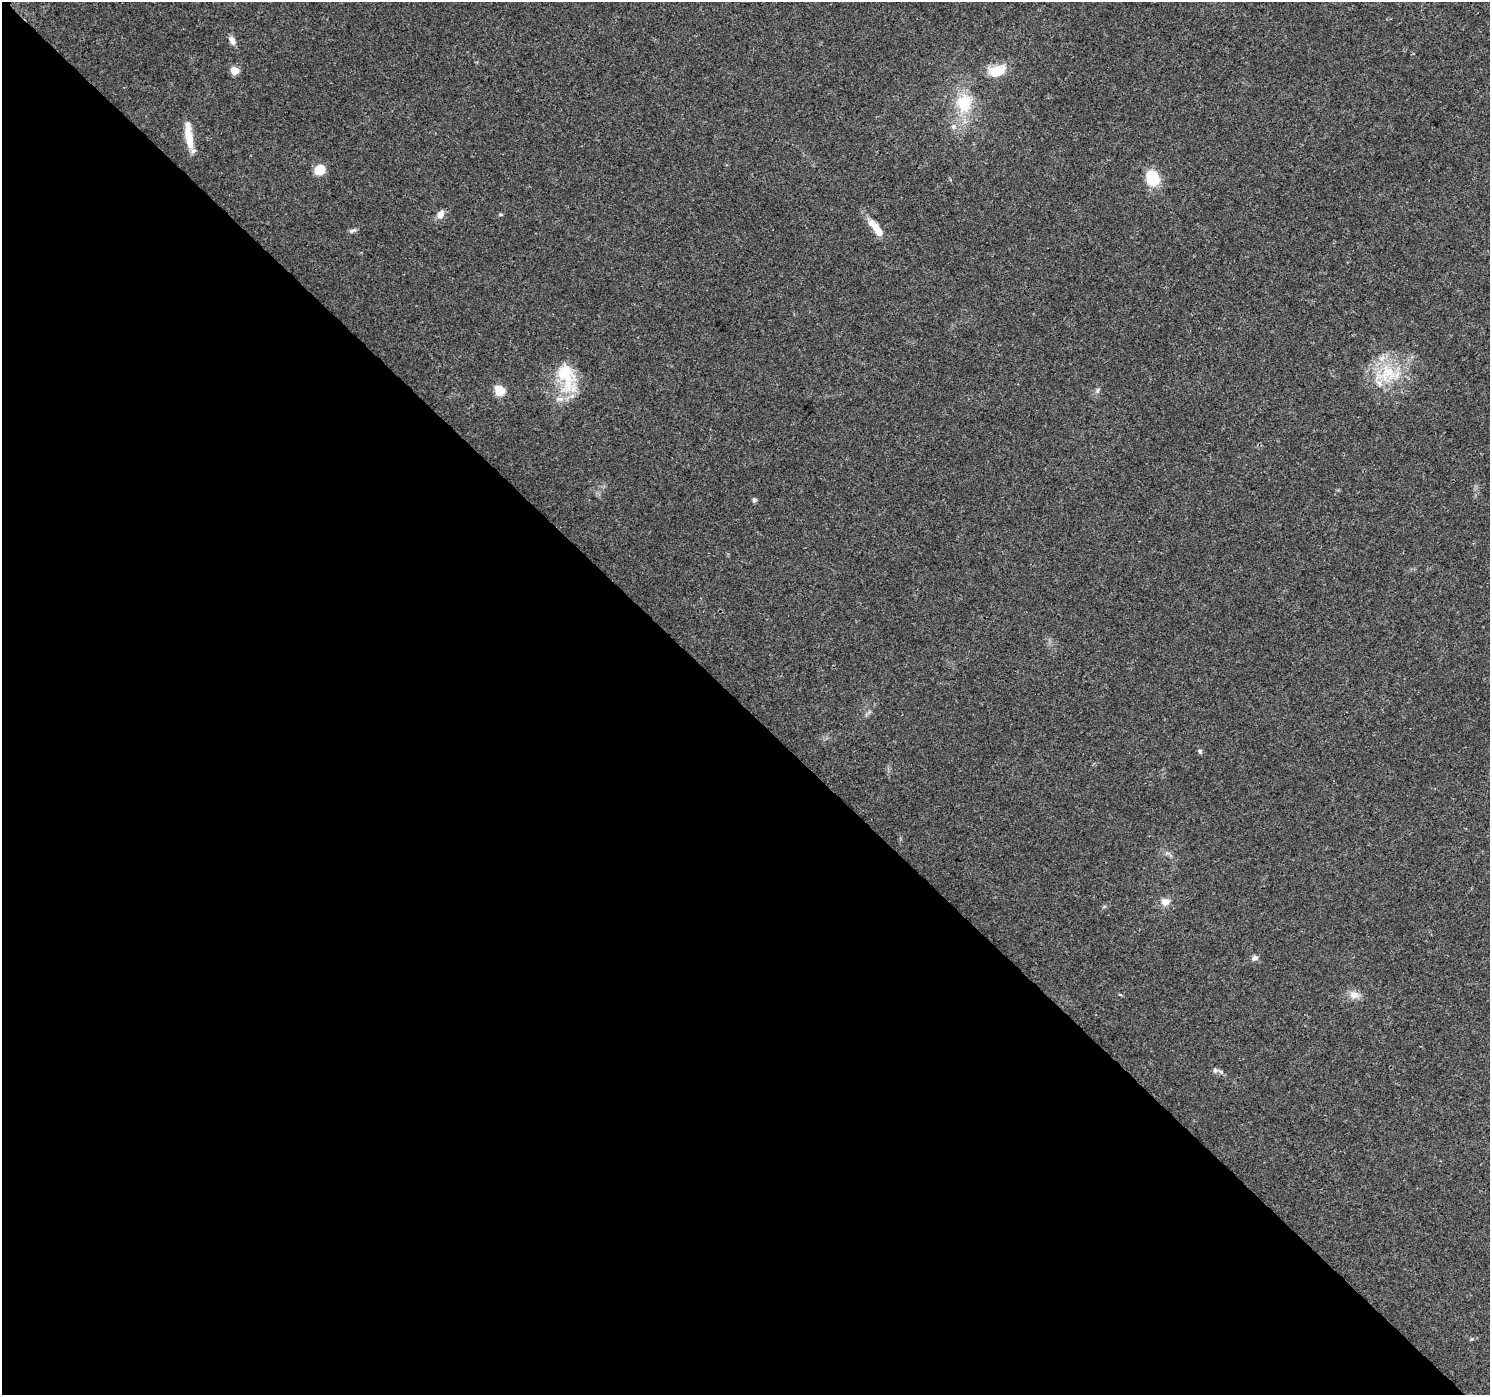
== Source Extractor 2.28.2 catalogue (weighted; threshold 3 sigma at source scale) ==
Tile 9 of 4 x 4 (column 1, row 3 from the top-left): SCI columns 77-1564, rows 1682-3074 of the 6098 x 6083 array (HDU 1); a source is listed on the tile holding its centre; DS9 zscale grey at full resolution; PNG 1492 x 1397 px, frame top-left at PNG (2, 2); no overlay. Shown black and unused: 49% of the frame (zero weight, under 3 of 4 exposures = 7% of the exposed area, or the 3 px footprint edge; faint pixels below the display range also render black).
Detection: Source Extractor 2.28.2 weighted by HDU 2 'WHT'; one run over the whole footprint, this tile lists its part. Background 0.0386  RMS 0.0038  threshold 0.0172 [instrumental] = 3 sigma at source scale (4.5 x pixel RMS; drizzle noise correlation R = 1.50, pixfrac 1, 0.0396/0.0396 arcsec/px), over >= 5 px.
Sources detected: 24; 2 inside a brighter listed object's ellipse — not listed separately; the other 22 listed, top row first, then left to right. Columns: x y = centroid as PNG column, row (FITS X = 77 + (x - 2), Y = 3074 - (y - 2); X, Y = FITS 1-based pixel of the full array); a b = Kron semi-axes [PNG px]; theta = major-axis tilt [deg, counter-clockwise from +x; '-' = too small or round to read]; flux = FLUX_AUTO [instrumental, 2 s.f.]
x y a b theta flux
232 40 11 6 -64 2
234 70 5 5 - 8.1
997 71 22 13 15 8.2
964 103 26 21 78 15
953 126 7 7 - 1.4
189 136 29 8 -83 8.1
319 170 12 10 40 5.8
1152 178 16 12 -61 13
441 214 12 8 64 2.4
500 214 6 4 -7 0.48
876 229 27 9 -51 5.9
353 230 10 5 28 0.96
1388 373 27 26 - 18
566 376 41 19 -68 16
500 390 6 5 - 24
1097 391 8 5 72 0.93
754 500 6 5 - 0.82
1200 751 7 5 -47 0.73
1165 902 11 10 - 2.8
1254 958 9 7 22 1.2
1354 995 12 10 -5 3
1215 1070 6 6 - 0.9